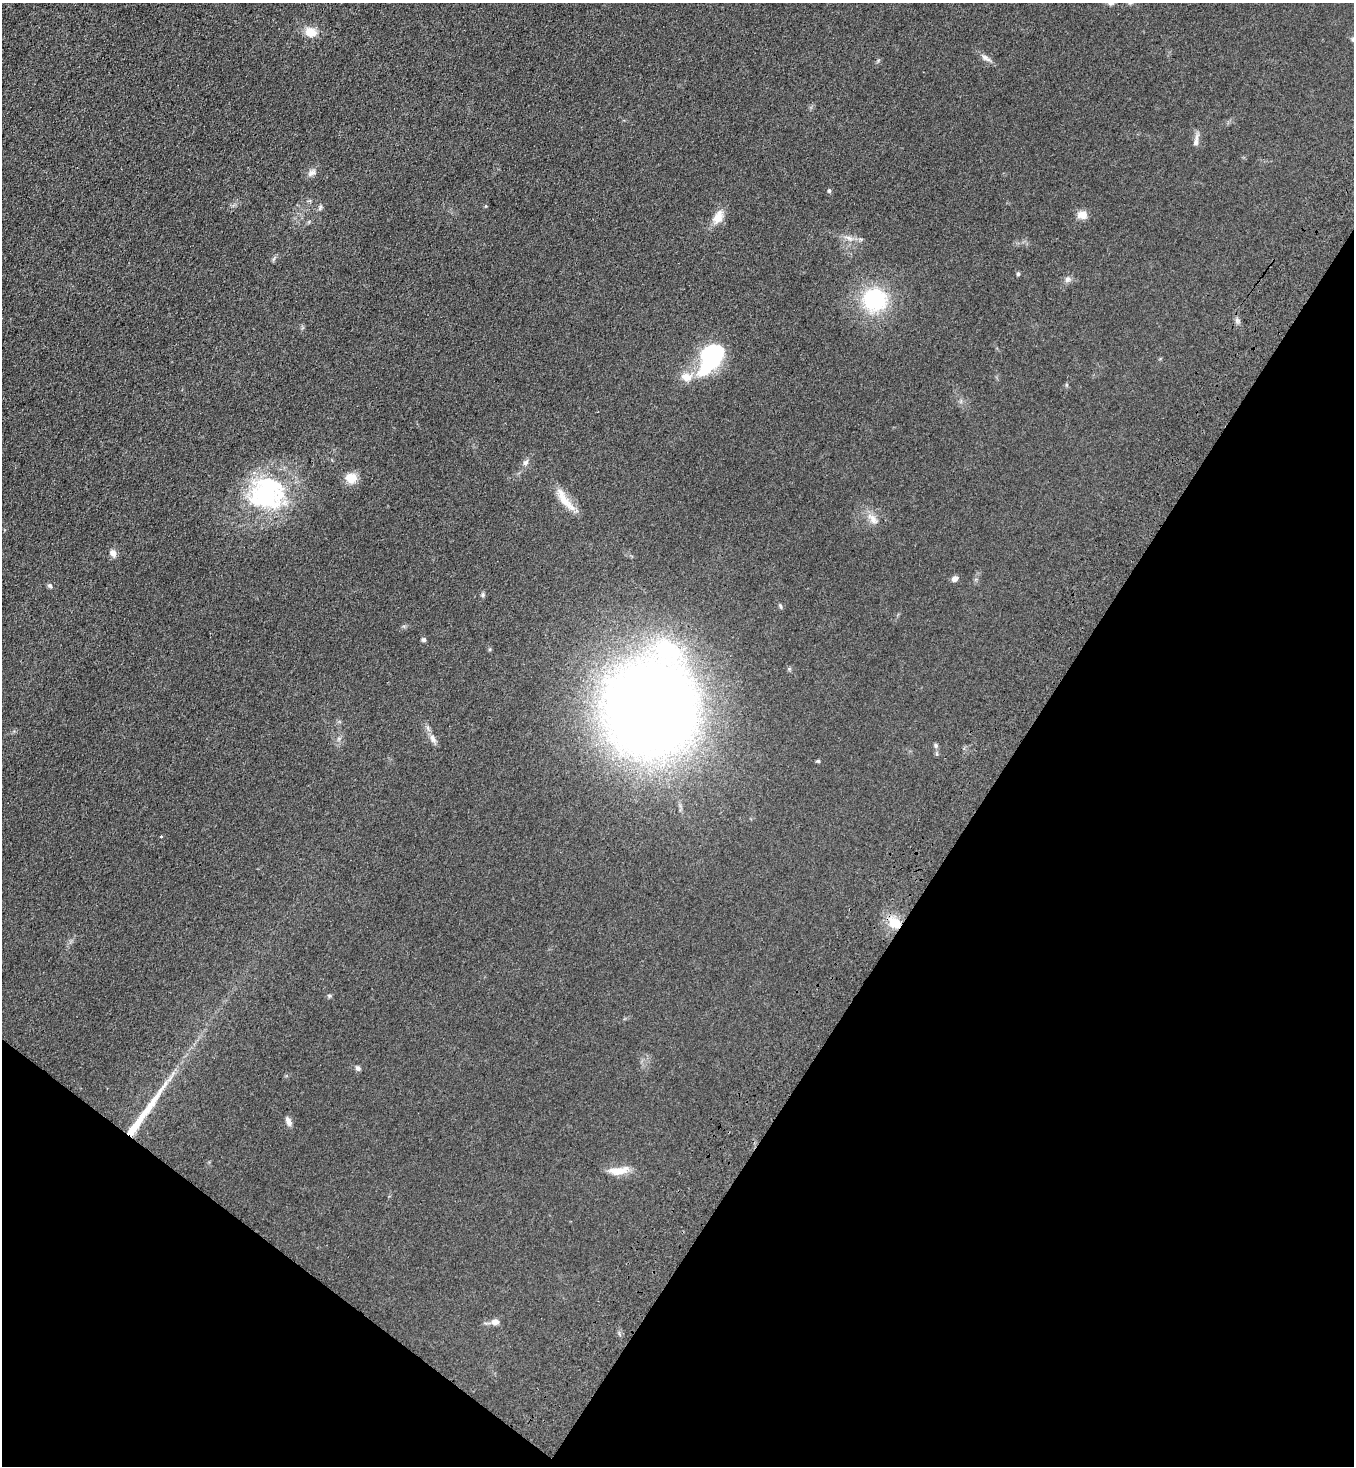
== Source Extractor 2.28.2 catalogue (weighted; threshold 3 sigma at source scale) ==
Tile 15 of 4 x 4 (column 3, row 4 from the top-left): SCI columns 2960-4311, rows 78-1541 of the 6057 x 6013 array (HDU 1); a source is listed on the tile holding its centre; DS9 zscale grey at full resolution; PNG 1356 x 1468 px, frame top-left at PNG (2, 3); no overlay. Shown black and unused: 31% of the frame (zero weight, under 3 of 4 exposures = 6% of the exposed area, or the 3 px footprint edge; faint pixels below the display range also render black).
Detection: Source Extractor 2.28.2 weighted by HDU 2 'WHT'; one run over the whole footprint, this tile lists its part. Background 0.0553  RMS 0.0075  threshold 0.0337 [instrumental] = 3 sigma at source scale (4.5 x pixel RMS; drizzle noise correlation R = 1.50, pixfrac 1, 0.05/0.05 arcsec/px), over >= 5 px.
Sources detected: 44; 2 inside a brighter object's white glare — not listed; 3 inside a brighter listed object's ellipse — not listed separately; the other 39 listed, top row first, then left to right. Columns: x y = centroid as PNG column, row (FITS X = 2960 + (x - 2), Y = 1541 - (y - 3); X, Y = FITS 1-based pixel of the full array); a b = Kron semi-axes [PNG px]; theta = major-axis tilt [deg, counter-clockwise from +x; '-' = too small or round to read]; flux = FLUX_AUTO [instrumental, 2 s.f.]
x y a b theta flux
1110 3 6 5 - 1.4
310 32 14 10 -11 10
1353 39 5 5 - 1.3
986 58 15 6 -29 3.6
1196 142 11 7 71 3.3
312 172 13 7 38 3.6
829 191 5 4 - 1.2
320 207 8 3 77 1.2
1082 215 11 9 -2 6.2
718 217 20 12 63 8.9
849 238 11 4 -32 2.7
1018 274 5 5 - 1
1067 279 9 7 57 2.7
875 300 25 23 -9 60
713 357 35 21 56 69
686 377 17 13 -17 8.8
525 463 8 6 44 2.4
351 478 12 11 - 11
266 494 45 38 -2 94
565 501 29 11 -49 13
873 519 18 8 -46 6.2
113 553 9 7 -54 3.8
955 578 7 6 - 3.2
50 586 7 6 - 1.5
482 595 6 5 - 1.2
780 606 6 4 -71 1
423 640 5 5 - 1.6
651 709 55 48 78 1500
433 738 13 7 -70 3.8
936 745 6 6 - 1.5
818 761 5 5 - 0.93
161 836 3 3 - 1.3
895 923 17 13 -39 14
329 996 6 5 - 1.1
358 1068 7 5 -44 2
154 1100 55 8 57 22
288 1121 13 6 -66 3.1
618 1171 27 9 7 10
495 1322 9 7 2 4
Overlapping masked pixels (flux is a lower limit): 1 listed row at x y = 895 923
Isophote crosses this tile's border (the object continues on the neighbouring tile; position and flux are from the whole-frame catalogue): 2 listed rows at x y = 1110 3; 1353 39